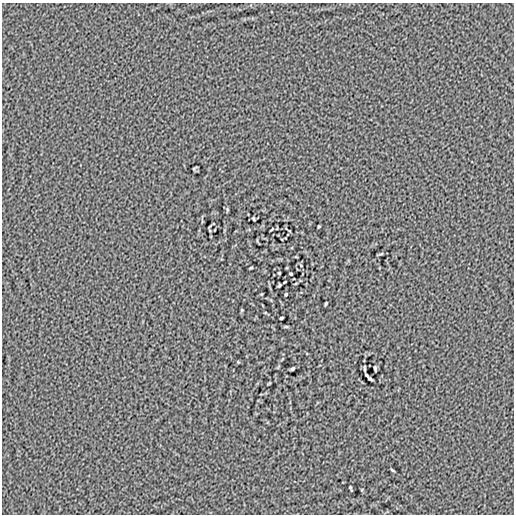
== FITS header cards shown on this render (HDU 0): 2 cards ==
NAXIS1  =                  512
NAXIS2  =                  512

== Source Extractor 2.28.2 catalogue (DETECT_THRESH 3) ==
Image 512 x 512 px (HDU 0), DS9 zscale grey, 1 PNG px = 1 image px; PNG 516 x 516 px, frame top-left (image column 1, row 512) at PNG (2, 3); no overlay
Background -8.71e-06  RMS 0.0036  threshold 0.0108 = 3 sigma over >= 5 px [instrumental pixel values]
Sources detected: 21; all 21 listed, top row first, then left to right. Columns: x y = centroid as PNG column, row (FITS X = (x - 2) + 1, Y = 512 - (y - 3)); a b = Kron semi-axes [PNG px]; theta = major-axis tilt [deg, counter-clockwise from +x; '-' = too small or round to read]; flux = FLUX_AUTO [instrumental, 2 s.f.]
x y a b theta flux
194 168 4 2 - 0.22
227 209 6 3 -72 0.27
254 219 4 3 - 0.29
319 226 3 2 - 0.22
381 254 8 3 13 0.27
251 268 4 3 - 0.2
279 273 3 2 - 0.22
291 274 3 3 - 0.25
279 285 4 3 - 0.26
286 294 3 3 - 0.26
326 304 3 2 - 0.25
242 310 4 3 - 0.2
281 318 4 3 - 0.32
286 326 6 4 0 0.24
365 368 5 2 - 0.32
375 368 5 2 - 0.33
292 369 4 3 - 0.38
366 375 4 2 - 0.25
370 379 6 3 -33 0.36
392 470 5 2 - 0.25
351 488 5 2 - 0.26